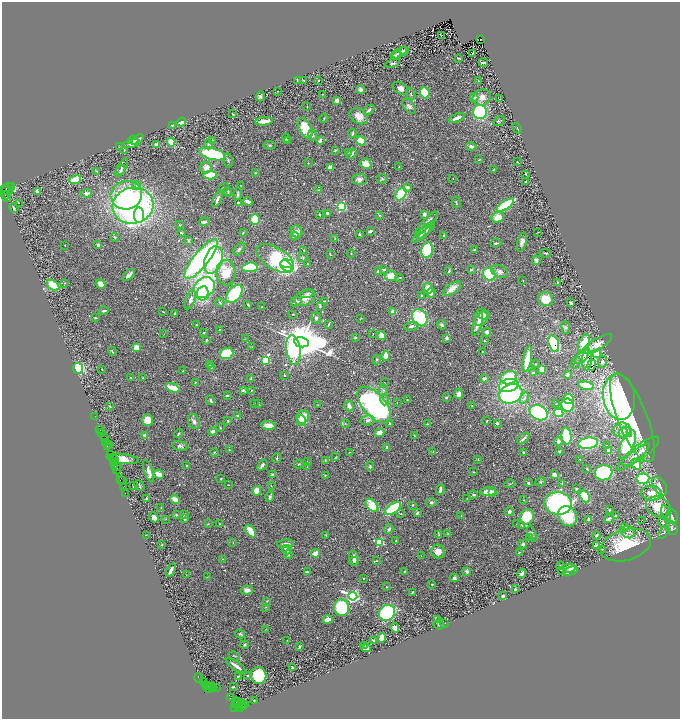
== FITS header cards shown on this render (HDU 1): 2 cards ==
NAXIS1  =                 1356
NAXIS2  =                 1433

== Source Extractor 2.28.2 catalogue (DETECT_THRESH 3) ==
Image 1356 x 1433 px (HDU 1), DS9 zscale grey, zoomed out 1/2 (1 PNG px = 2 x 2 image px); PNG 682 x 721 px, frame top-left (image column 1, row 1433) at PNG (2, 2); each listed source drawn as its Kron ellipse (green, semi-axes under 4 px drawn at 4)
Background 0.527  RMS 0.031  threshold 0.0929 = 3 sigma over >= 5 px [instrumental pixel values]
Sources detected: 586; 52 cannot appear on this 1/2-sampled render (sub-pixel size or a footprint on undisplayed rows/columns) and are neither listed nor drawn; of the other 534, the 500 brightest by FLUX_AUTO listed and drawn (34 fainter detections omitted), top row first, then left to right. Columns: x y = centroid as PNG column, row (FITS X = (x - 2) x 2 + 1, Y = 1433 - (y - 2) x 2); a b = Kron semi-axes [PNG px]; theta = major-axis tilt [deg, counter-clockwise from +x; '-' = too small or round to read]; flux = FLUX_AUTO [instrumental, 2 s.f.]
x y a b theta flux
442 35 3 2 - 85
481 39 3 1 - 13
404 51 4 3 - 7.7
400 52 8 3 32 16
472 53 3 2 - 93
395 55 5 2 - 9.4
459 58 3 2 - 4.8
392 63 8 3 16 10
483 63 5 2 - 12
297 80 3 2 - 4.2
304 81 3 1 - 4.8
318 81 2 2 - 3.9
478 81 2 1 - 2.5
400 88 8 5 -29 28
361 90 4 4 - 20
278 91 2 2 - 3.1
425 93 6 5 - 240
323 94 2 2 - 6.7
411 94 6 3 -67 7
260 96 5 4 - 12
482 97 9 8 - 48
474 98 4 3 - 7.5
499 99 2 2 - 2.9
337 100 4 3 - 22
409 106 8 5 -49 22
307 107 2 1 - 2.2
369 110 6 3 42 13
480 112 7 7 - 410
233 114 2 2 - 5.8
359 116 10 7 -34 60
324 118 4 2 - 5.4
457 118 8 3 22 34
264 121 9 3 7 63
499 121 6 3 33 9
181 122 5 3 - 43
172 125 2 2 - 9
305 128 11 6 -64 170
517 128 5 1 - 3.2
353 133 4 3 - 12
313 135 6 4 -81 15
286 138 4 2 - 4.7
133 140 5 3 - 50
137 140 7 3 38 21
213 140 3 2 - 2.6
287 141 3 2 - 3.6
320 141 3 2 - 18
361 141 5 4 - 110
171 142 4 3 - 95
132 143 8 3 11 32
208 144 5 4 - 9.8
157 145 4 3 - 30
270 145 6 3 -7 6.7
471 146 5 3 - 16
120 147 3 2 - 3.4
124 150 3 3 - 3.4
335 150 4 3 - 6
348 152 3 3 - 4.3
212 154 13 5 -15 470
352 154 5 2 - 19
479 160 4 2 - 4.5
228 161 7 3 -79 8.3
517 162 2 1 - 3.5
308 163 2 2 - 4.5
366 164 6 5 - 60
330 167 4 3 - 23
399 167 3 2 - 2.7
121 168 10 4 62 16
206 168 6 5 - 51
494 169 3 2 - 4.4
121 170 5 4 - 11
97 171 4 2 - 4.8
256 173 3 2 - 3.6
526 174 2 2 - 2.3
210 175 7 4 5 150
453 178 2 1 - 4.6
359 179 7 5 3 26
382 179 5 4 - 9.6
75 180 6 3 18 230
526 181 2 2 - 11
11 186 2 1 - 19
136 186 5 4 - 14
241 186 2 2 - 2.4
407 187 3 3 - 22
7 188 7 2 11 67
224 188 5 2 - 6
6 190 7 3 7 300
318 190 4 3 - 5.5
37 192 4 3 - 29
228 192 5 3 - 7.8
86 193 5 4 - 23
238 194 6 3 87 9.4
401 194 7 5 54 280
5 195 4 2 - 20
126 195 16 14 15 300
6 197 2 1 - 40
217 199 8 3 65 28
248 201 5 2 - 29
238 202 2 2 - 6.6
456 202 6 2 -73 6
19 203 2 1 - 71
505 205 10 4 34 360
133 206 20 18 13 2000
341 207 3 3 - 860
14 208 5 1 - 7.6
327 213 3 3 - 8.2
319 214 2 1 - 4.6
424 214 4 3 - 22
139 215 8 5 -86 230
379 215 3 3 - 5.4
498 217 6 5 - 83
255 220 5 5 - 120
204 222 5 3 - 18
427 223 16 3 47 57
180 225 2 2 - 3.6
426 230 11 4 44 21
370 231 4 2 - 15
297 232 6 5 - 33
538 232 3 2 - 2.5
181 233 3 2 - 7.1
243 233 3 2 - 3.1
359 234 3 2 - 5.5
422 234 12 3 43 14
444 235 2 2 - 6.4
294 236 4 3 - 23
115 237 4 3 - 5.8
335 239 3 2 - 3
189 240 4 3 - 8.8
522 242 10 4 74 25
496 243 5 2 - 11
65 245 2 1 - 3.6
98 245 2 2 - 45
239 249 7 3 52 10
304 250 3 2 - 4.1
427 250 8 5 78 260
475 250 3 2 - 20
546 253 6 2 -5 7.8
330 254 3 2 - 4.3
351 254 4 2 - 3.8
303 257 4 3 - 5.6
275 258 21 10 -32 530
201 259 24 7 51 1500
213 260 14 8 72 540
536 260 5 3 - 18
287 264 7 3 -6 340
307 264 3 2 - 3.1
286 266 7 4 -49 490
250 267 8 5 6 310
384 270 4 3 - 9.1
471 270 4 2 - 6.5
378 271 3 3 - 11
449 271 3 2 - 6.1
500 271 8 6 -21 28
226 273 12 9 -87 130
489 274 7 6 - 250
129 275 7 3 42 23
391 276 6 5 - 76
400 277 2 2 - 5.2
523 280 2 2 - 2.3
557 282 3 3 - 7
65 283 3 2 - 4.3
101 284 5 4 - 50
53 285 7 4 -37 150
204 288 11 9 47 670
428 288 5 4 - 59
452 289 10 5 35 57
203 293 7 5 80 410
431 293 5 4 - 19
234 294 10 6 52 370
307 294 7 4 13 12
422 295 2 2 - 6.6
305 298 11 7 26 50
546 299 7 7 - 110
190 300 10 4 70 26
324 301 2 2 - 4.6
220 302 4 3 - 6.1
296 302 5 5 - 27
571 303 3 2 - 9.6
248 305 4 2 - 6.3
320 306 4 3 - 7.7
262 307 2 2 - 4.8
104 311 4 3 - 10
163 312 3 2 - 2.4
393 312 4 4 - 41
175 313 3 2 - 4.6
293 314 3 2 - 3.5
484 315 5 3 - 18
481 317 9 6 68 76
95 318 4 3 - 6
316 318 5 4 - 13
420 318 9 7 -57 380
360 319 4 1 - 2.5
478 324 12 4 71 41
196 325 3 2 - 3.7
328 325 3 2 - 7.8
442 325 5 4 - 11
411 326 7 3 13 16
566 327 6 4 -83 10
219 329 2 2 - 3
487 332 4 3 - 22
204 333 2 2 - 4.8
164 334 2 2 - 2.4
373 334 3 1 - 2.8
382 336 4 3 - 65
355 337 3 3 - 7.4
447 338 3 3 - 22
245 339 3 2 - 2.2
206 340 3 3 - 9.7
484 341 2 2 - 4.6
302 342 7 5 -12 27000
554 344 8 5 -72 410
584 344 10 5 71 150
597 344 17 5 31 51
136 347 4 3 - 67
252 347 3 2 - 3
293 350 15 7 -83 710
112 351 4 2 - 6.5
482 352 3 2 - 2.9
227 353 7 5 20 180
597 353 4 3 - 64
386 356 5 3 - 81
582 356 9 5 49 24
527 359 13 3 78 110
266 360 3 3 - 510
377 360 4 3 - 7.5
587 360 11 5 86 140
602 362 6 4 86 23
576 363 6 2 51 7.7
535 364 2 2 - 2.5
209 365 3 3 - 8.1
592 365 5 4 - 17
78 368 5 5 - 190
211 368 3 3 - 6
102 369 2 2 - 2.9
542 369 3 3 - 82
182 371 3 2 - 3
534 373 3 2 - 19
567 374 3 3 - 13
284 375 3 3 - 5.7
131 378 3 2 - 6.8
143 378 3 2 - 3.4
484 378 4 3 - 18
509 378 8 6 15 260
251 379 3 2 - 14
195 383 4 2 - 3.5
384 383 2 2 - 3.2
509 385 10 6 13 500
586 386 8 4 -14 140
173 388 7 3 -19 150
243 390 4 4 - 8.8
251 390 3 2 - 6.6
383 390 6 4 76 13
458 394 5 4 - 31
511 394 12 9 22 700
227 395 3 2 - 5.4
619 397 23 16 -81 1300
446 398 3 3 - 5.7
524 398 6 4 57 14
568 399 5 5 - 140
211 400 5 2 - 11
384 400 5 4 - 15
407 400 2 2 - 7.6
397 402 2 1 - 2.8
254 403 3 2 - 3
259 404 3 2 - 3.1
556 404 2 2 - 2.3
317 405 3 2 - 2.8
374 405 22 11 -49 1600
568 405 7 6 - 270
109 406 4 2 - 4.3
349 406 5 3 - 30
472 406 3 3 - 5
539 413 9 7 -27 450
559 413 5 4 - 230
237 416 4 3 - 11
95 417 3 1 - 5.4
303 417 7 6 - 80
632 418 47 15 -68 330
148 420 6 5 - 88
302 420 5 4 - 150
368 420 7 5 11 20
228 421 2 2 - 8.7
487 421 2 2 - 7.4
194 422 8 5 -69 23
345 423 4 3 - 5.1
389 423 4 2 - 6.5
497 423 4 3 - 8.6
427 424 3 2 - 4.2
268 425 7 4 -5 58
220 428 3 2 - 4.7
100 429 3 2 - 12
622 430 9 7 2 38
213 431 4 3 - 15
627 432 6 4 -57 16
101 433 3 1 - 29
379 433 5 4 - 38
624 433 5 4 - 13
178 434 5 2 - 6.9
414 435 2 2 - 3.2
145 436 2 2 - 80
567 436 8 5 -84 280
104 437 3 1 - 4.9
523 438 7 2 41 14
558 441 4 4 - 18
105 443 2 1 - 18
588 443 10 5 8 580
108 445 3 2 - 8.2
627 445 15 6 64 550
107 446 4 2 - 60
180 446 7 5 -9 19
607 446 4 3 - 5.1
387 447 4 3 - 14
229 450 3 2 - 3.3
609 450 4 3 - 38
559 451 2 2 - 13
641 451 22 7 37 60
214 452 4 4 - 5.4
349 452 2 2 - 2.6
433 452 3 2 - 2.8
523 452 3 2 - 5.9
111 454 4 3 - 40
336 457 3 2 - 3.1
633 457 21 4 39 41
114 458 2 1 - 48
277 458 5 3 - 8.2
123 459 16 5 -7 100
114 460 4 1 - 77
325 460 4 2 - 3.2
478 460 3 2 - 3.5
580 460 2 2 - 2.4
307 461 3 2 - 2.8
113 463 3 1 - 60
299 464 4 3 - 7
636 464 6 4 -52 120
262 465 6 2 53 16
115 466 2 2 - 52
186 466 3 2 - 6.9
370 466 5 3 - 9
117 467 2 2 - 41
307 467 3 2 - 2.8
117 469 6 2 -86 68
587 469 2 2 - 4.1
149 471 11 4 -71 33
474 472 3 2 - 4.4
604 473 9 7 18 590
158 474 5 3 - 49
554 474 3 3 - 43
272 475 3 3 - 18
325 475 2 2 - 4
120 479 3 1 - 17
221 479 3 2 - 3.8
643 479 6 5 - 390
123 481 2 1 - 49
541 482 5 4 - 8.7
528 483 3 3 - 6.8
562 483 3 2 - 4
510 484 5 2 - 4.3
228 485 3 2 - 2.7
133 486 2 1 - 2.7
140 486 6 3 -46 7.3
271 486 3 1 - 2.3
660 486 10 6 -60 46
123 487 3 1 - 26
576 489 2 2 - 6.4
440 490 5 3 - 21
257 491 5 4 - 55
488 492 8 4 7 80
492 492 4 3 - 17
125 493 3 1 - 11
651 493 10 7 -4 74
474 495 4 3 - 7.5
270 497 5 4 - 13
585 497 7 4 -57 250
467 498 2 2 - 2.3
146 499 3 2 - 9.3
175 499 5 3 - 66
523 500 3 2 - 3.6
431 503 5 4 - 16
558 503 14 11 -6 1200
372 505 8 5 -49 130
413 505 4 2 - 4.7
658 507 12 10 -24 150
161 508 3 2 - 4.3
393 509 9 4 35 320
609 510 2 2 - 4
509 512 4 3 - 21
417 513 4 3 - 7.8
666 513 8 3 -69 16
184 514 3 3 - 9.2
401 514 3 2 - 3.6
176 515 4 3 - 6.4
461 515 3 2 - 2.9
568 516 11 9 -57 210
616 516 3 3 - 8.8
154 517 5 3 - 29
527 517 8 7 - 210
672 517 7 6 - 35
185 518 4 4 - 12
166 519 3 2 - 2.2
589 519 3 2 - 25
609 519 5 3 - 17
641 521 2 1 - 24
662 523 5 4 - 12
208 524 3 2 - 2.7
220 524 3 2 - 3.1
517 524 3 3 - 4.4
522 525 3 2 - 3.5
625 527 3 2 - 3.1
672 528 7 5 -63 16
389 529 5 3 - 13
251 531 7 4 -57 100
628 532 7 6 - 20
448 533 3 2 - 3.7
664 533 7 4 54 9.1
439 534 4 3 - 7.8
532 534 8 4 -69 14
146 535 2 2 - 2.2
326 535 3 2 - 3.5
597 535 4 2 - 9.6
529 537 3 3 - 6.6
396 541 4 2 - 6.5
380 542 3 3 - 490
233 543 3 2 - 2.5
285 544 8 3 6 19
523 544 4 3 - 12
162 545 2 2 - 4
626 545 26 15 16 320
596 546 4 3 - 19
602 549 3 2 - 3.6
286 550 5 3 - 21
438 551 7 7 - 47
519 552 3 3 - 4.1
316 553 4 4 - 52
288 554 4 3 - 11
421 556 3 1 - 2.4
354 558 8 4 -78 33
223 559 2 2 - 2.5
354 561 5 2 - 9.1
376 561 2 2 - 2.6
561 566 4 1 - 2.4
569 568 7 4 8 23
171 570 7 2 62 23
562 570 2 1 - 2.7
405 571 2 2 - 3.1
570 571 8 3 24 22
307 572 4 2 - 8.3
467 572 4 4 - 11
522 573 5 3 - 24
186 575 3 2 - 2.6
207 577 4 2 - 2.9
454 578 4 4 - 11
363 579 2 1 - 4
432 584 3 2 - 4.5
386 587 3 2 - 2.9
515 589 2 2 - 5.9
247 590 6 4 -5 32
412 593 3 2 - 9.6
353 596 4 3 - 1900
503 596 3 3 - 11
267 601 3 2 - 3.1
266 607 2 2 - 3
341 608 8 7 - 310
387 613 8 7 - 690
328 619 5 3 - 89
438 620 2 2 - 2.3
445 623 3 1 - 2.3
439 625 5 3 - 4.4
395 628 5 4 - 30
265 629 3 2 - 2.4
240 634 5 3 - 8.7
381 638 5 3 - 60
287 640 2 2 - 2.7
374 640 3 3 - 11
245 645 4 3 - 7.6
365 645 3 2 - 5.4
299 646 4 3 - 6.8
366 648 4 4 - 19
234 656 6 2 -25 5.7
236 666 12 3 -34 30
292 667 3 2 - 5.4
259 675 8 8 - 290
238 676 4 2 - 6
248 676 2 2 - 46
199 678 4 1 - 28
204 682 3 1 - 13
208 685 3 2 - 280
207 687 6 3 -48 150
212 687 3 1 - 150
216 687 3 2 - 20
233 687 2 2 - 5.9
209 689 2 1 - 16
213 689 2 1 - 12
230 698 2 2 - 29
254 700 3 2 - 6.2
239 703 5 2 - 200
245 704 3 1 - 6
236 705 2 1 - 6.7
238 705 8 2 -57 170
242 705 3 3 - 33
244 707 3 1 - 17
235 708 2 1 - 63
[34 fainter detections neither listed nor drawn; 52 sub-pixel or undisplayed-footprint detections neither listed nor drawn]